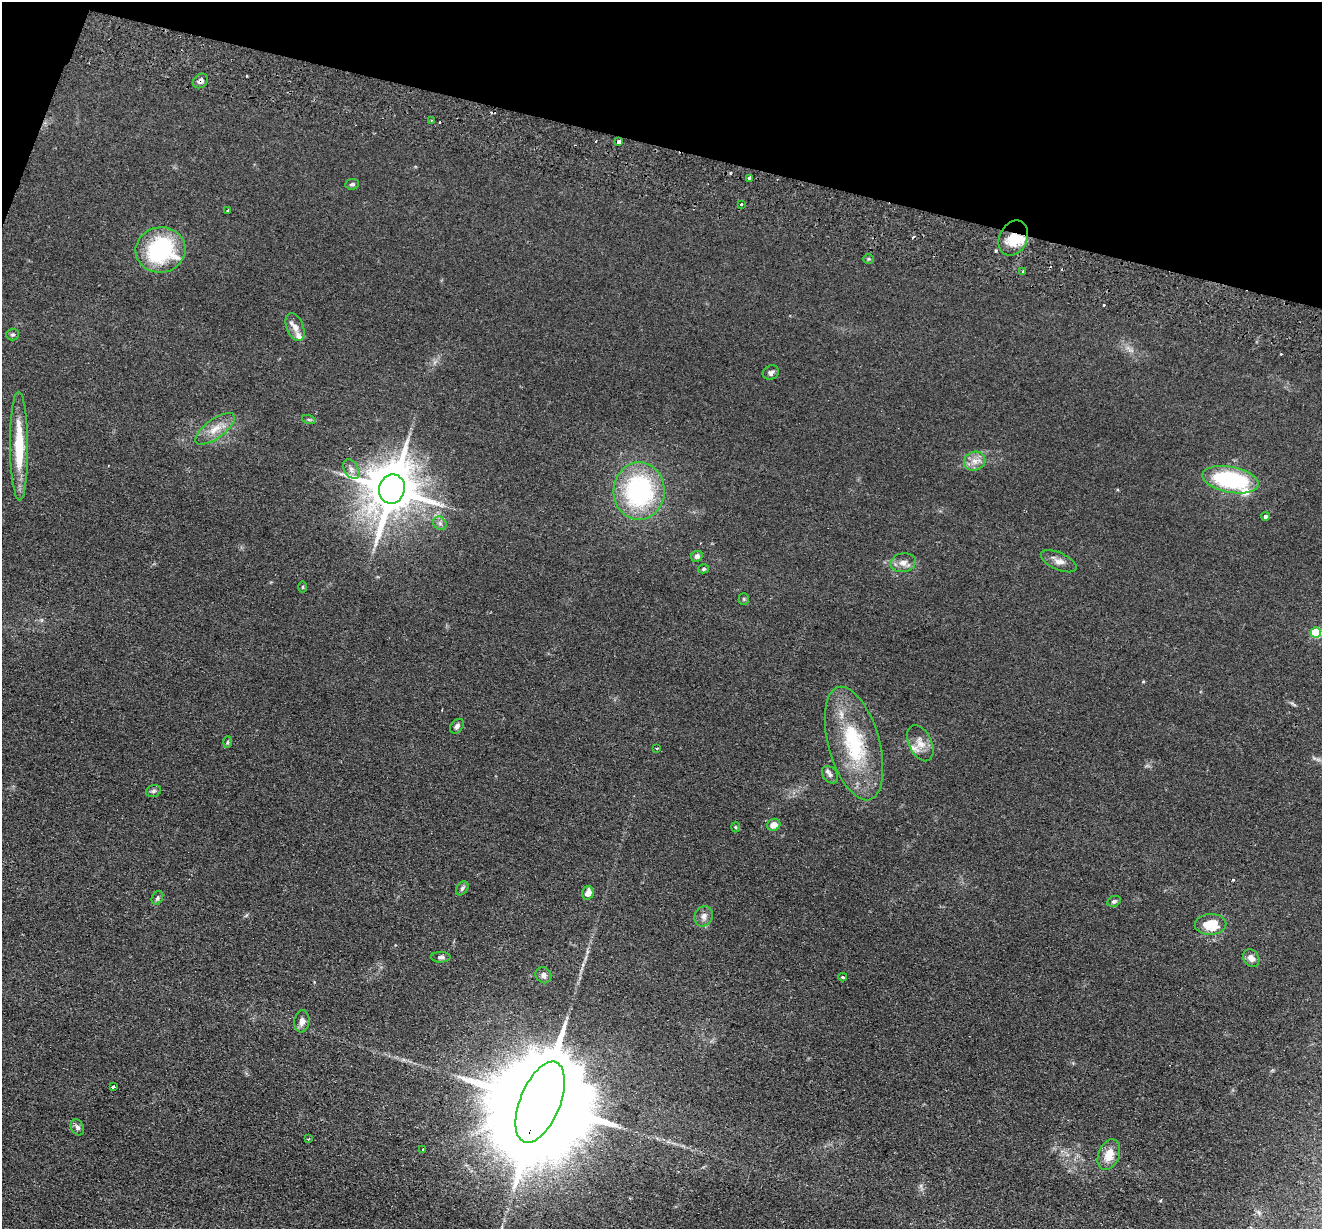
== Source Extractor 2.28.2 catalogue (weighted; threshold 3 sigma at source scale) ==
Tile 2 of 4 x 4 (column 2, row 1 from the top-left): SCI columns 1341-2660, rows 3870-5096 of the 5321 x 5409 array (HDU 1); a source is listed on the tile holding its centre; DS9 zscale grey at full resolution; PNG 1324 x 1231 px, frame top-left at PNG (2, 2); each listed source drawn as its Kron ellipse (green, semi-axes under 4 px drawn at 4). Shown black and unused: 13% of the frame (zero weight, under 2 of 3 exposures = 3% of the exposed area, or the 3 px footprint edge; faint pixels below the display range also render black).
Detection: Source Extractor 2.28.2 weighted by HDU 2 'WHT'; one run over the whole footprint, this tile lists its part. Background 0.0578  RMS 0.0092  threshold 0.0416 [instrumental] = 3 sigma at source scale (4.5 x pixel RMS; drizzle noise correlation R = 1.50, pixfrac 1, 0.05/0.05 arcsec/px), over >= 5 px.
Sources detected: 72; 3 inside a brighter object's white glare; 9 cosmic-ray / hot-pixel residue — neither listed nor drawn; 3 inside a brighter listed object's ellipse — not listed separately; the other 57 listed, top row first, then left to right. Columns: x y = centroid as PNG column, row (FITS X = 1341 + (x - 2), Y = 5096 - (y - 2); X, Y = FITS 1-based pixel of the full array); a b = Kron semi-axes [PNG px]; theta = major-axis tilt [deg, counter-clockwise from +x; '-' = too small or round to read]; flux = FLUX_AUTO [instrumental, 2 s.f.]
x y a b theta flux
200 81 8 6 40 3.4
431 121 3 2 - 0.7
619 142 3 3 - 9.2
749 178 4 3 - 24
352 184 7 5 5 1.9
741 204 3 3 - 6.4
228 211 4 3 - 0.96
1013 238 18 14 63 22
161 250 25 22 6 92
868 259 5 4 - 1.2
1023 271 3 3 - 2.1
295 327 14 8 -68 6.1
13 334 6 6 - 1.6
771 373 8 6 31 2.6
309 420 7 4 -19 1.4
215 429 23 9 36 12
19 446 54 9 -89 40
975 461 11 9 22 7.1
351 469 11 7 -59 3.8
1230 480 28 13 -10 87
392 489 15 12 73 5300
639 491 29 25 88 120
1265 516 4 4 - 2.6
440 523 7 6 - 2.6
697 556 6 5 - 3
1059 561 19 8 -25 6.5
903 563 13 9 11 6.1
703 569 5 4 - 1.3
303 587 6 4 90 0.96
744 599 5 5 - 1.2
1316 632 5 5 - 45
457 726 8 5 49 2.6
227 742 6 4 88 1.2
854 743 58 25 -74 77
920 743 19 11 -65 9.3
657 748 3 2 - 1.2
830 775 9 7 -53 3.2
153 791 8 5 17 2
774 825 6 6 - 8.4
735 827 5 3 - 0.86
462 888 8 5 55 1.9
588 893 7 5 72 7.8
157 898 7 5 63 2
1114 901 7 5 26 1.9
704 916 10 8 67 4.6
1211 924 15 10 2 25
441 957 10 5 1 2.7
1251 958 9 7 -54 5.3
543 975 8 7 - 3.8
843 977 4 3 - 1.1
302 1021 11 7 83 5.1
113 1087 3 3 - 3.6
540 1102 43 20 68 39000
77 1127 8 6 -61 3.1
308 1139 3 2 - 0.81
423 1149 3 2 - 1.1
1109 1155 16 10 68 13
Overlapping masked pixels (flux is a lower limit): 5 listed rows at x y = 200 81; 619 142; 1013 238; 392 489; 540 1102